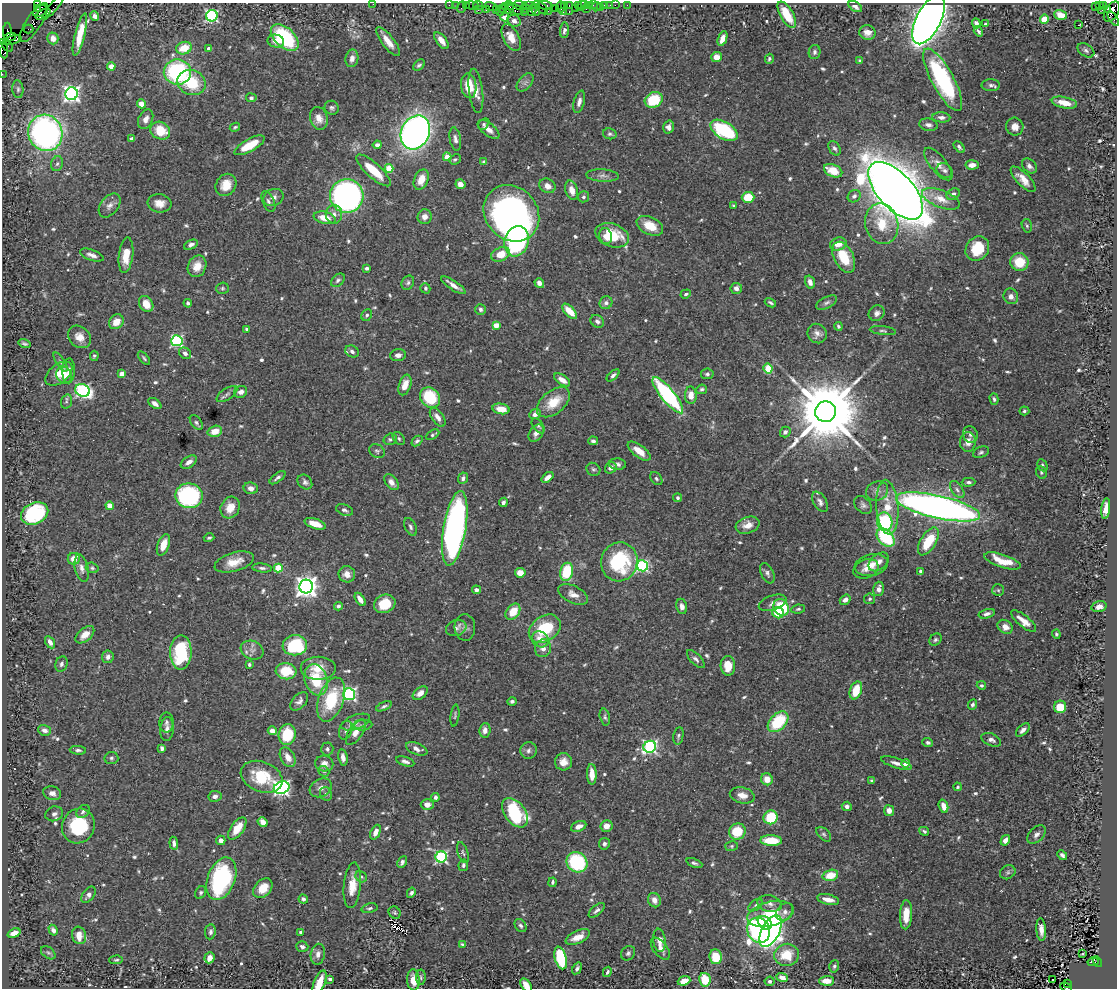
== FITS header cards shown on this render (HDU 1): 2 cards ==
NAXIS1  =                 1115
NAXIS2  =                  986

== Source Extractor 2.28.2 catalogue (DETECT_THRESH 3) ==
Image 1115 x 986 px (HDU 1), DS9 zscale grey, 1 PNG px = 1 image px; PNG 1119 x 990 px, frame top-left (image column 1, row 986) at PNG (2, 3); each listed source drawn as its Kron ellipse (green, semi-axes under 4 px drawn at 4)
Background 0.722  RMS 0.019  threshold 0.0574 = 3 sigma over >= 5 px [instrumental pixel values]
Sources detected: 667; of the 667, the 500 brightest by FLUX_AUTO listed and drawn (167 fainter detections omitted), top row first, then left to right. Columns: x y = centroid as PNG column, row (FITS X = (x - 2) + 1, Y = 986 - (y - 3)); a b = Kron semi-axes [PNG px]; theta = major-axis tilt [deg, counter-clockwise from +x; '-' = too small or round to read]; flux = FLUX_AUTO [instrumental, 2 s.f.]
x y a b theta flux
37 4 3 3 - 19
373 4 2 2 - 25
449 5 2 2 - 16
456 5 2 2 - 19
466 5 3 3 - 41
478 5 5 3 - 44
528 5 7 2 0 130
545 5 7 3 -9 110
564 5 3 3 - 38
569 5 3 2 - 37
578 5 3 3 - 29
581 5 6 3 71 51
585 5 2 2 - 25
589 5 3 2 - 48
593 5 2 2 - 13
605 5 3 3 - 50
610 5 2 2 - 7.6
615 5 2 2 - 17
627 5 2 2 - 6.3
1099 5 3 3 - 98
1103 5 4 3 - 17
54 6 17 3 51 60
472 6 6 3 -8 49
491 6 6 4 -19 46
505 6 4 2 - 26
509 6 5 3 - 55
520 6 7 4 -18 110
1096 6 2 2 - 5.2
461 7 6 2 72 81
561 7 6 3 -89 100
596 7 5 2 - 17
600 7 2 2 - 11
855 7 7 4 -32 4.5
536 8 7 3 89 65
542 8 7 3 -55 77
555 8 2 2 - 25
575 8 3 2 - 30
37 9 3 3 - 190
502 9 3 2 - 24
509 9 5 3 - 97
515 9 9 4 -25 270
526 9 2 2 - 31
586 9 2 2 - 200
1108 9 4 3 - 140
478 10 3 3 - 28
486 10 3 3 - 61
496 10 2 2 - 53
532 10 6 4 79 250
1102 10 2 2 - 8.9
40 11 8 5 26 740
548 11 2 2 - 11
500 12 2 2 - 12
524 12 2 2 - 21
563 12 4 2 - 51
569 12 3 2 - 83
1112 12 11 6 60 690
43 14 8 4 28 550
787 15 14 6 -60 32
1061 15 6 4 -18 15
95 16 5 4 - 5.6
212 16 6 5 - 240
505 17 4 4 - 23
1044 19 4 4 - 41
1113 19 8 3 -57 59
928 20 26 12 64 1700
514 21 7 6 - 6.3
34 23 23 7 57 270
976 23 5 4 - 6.9
986 24 3 3 - 3.6
1079 25 3 2 - 6.5
28 29 5 3 - 29
564 30 7 4 85 4.6
7 31 8 2 86 83
978 31 6 3 -55 3.1
867 32 8 7 - 8.1
80 35 22 5 76 24
10 37 6 4 8 570
285 37 17 9 -43 120
511 37 15 8 -62 15
53 38 6 5 - 8
722 39 8 4 70 10
12 40 10 4 17 500
276 41 8 6 -12 9.3
441 41 10 5 -53 9.7
388 42 18 6 -53 14
8 46 6 5 - 470
184 48 8 6 20 26
3 49 10 4 -81 120
209 49 4 4 - 11
1086 50 9 6 -32 4
814 52 7 6 - 3.9
716 57 5 5 - 10
352 58 9 6 79 8.2
769 59 5 4 - 2.3
860 61 4 3 - 2.5
419 65 7 4 41 2.9
111 66 4 4 - 20
177 72 13 12 - 160
2 74 2 2 - 9.3
943 80 35 11 -61 170
191 82 14 12 -24 52
525 82 10 6 50 4.7
991 85 9 6 0 4.2
469 86 12 7 -83 29
18 89 9 5 -84 3.1
476 91 22 7 -83 12
72 94 6 6 - 470
251 98 5 4 - 3.4
654 100 9 7 27 61
579 102 11 5 75 5.8
1064 103 13 5 -12 21
141 104 4 4 - 12
332 108 7 6 - 3.3
941 117 9 5 -4 5.2
319 118 11 8 -73 11
146 119 10 7 66 7.6
484 124 6 4 44 2.3
928 125 9 6 -11 5.3
235 127 5 4 - 2.4
669 127 6 5 - 5.9
1015 127 9 8 - 11
488 129 13 6 -39 11
724 130 15 8 -31 120
160 131 10 8 -27 34
415 132 17 14 64 730
45 133 18 17 - 420
610 134 7 5 -14 3.1
132 139 4 3 - 8.9
455 139 12 5 -80 5.8
250 145 17 6 29 29
377 145 4 4 - 4.7
959 147 7 3 -46 3.3
835 148 8 5 -57 3.7
447 157 4 4 - 25
455 159 6 5 - 2.4
484 162 4 3 - 2.4
57 164 7 5 72 3.2
938 164 20 8 -51 10
972 165 6 4 6 8.4
1029 166 8 6 -45 5.6
389 168 4 4 - 40
373 170 22 7 -42 35
945 170 8 6 -30 4.3
833 171 10 6 -25 23
603 175 16 6 -4 6.8
1023 179 16 6 -46 14
421 180 10 7 66 18
460 184 5 5 - 8.8
226 185 12 10 57 20
547 186 8 7 - 8.8
572 190 10 6 -74 11
896 191 35 17 -47 3600
953 194 7 5 35 4.5
347 196 17 16 - 470
854 196 7 6 - 4.6
274 197 10 8 23 7.2
583 197 5 5 - 3
748 197 6 5 - 35
941 199 20 8 -21 19
268 201 11 5 -66 4.6
159 203 12 9 -7 12
110 205 13 8 51 7.7
733 206 4 3 - 2.2
511 213 30 26 -48 560
334 214 9 8 - 7.6
425 217 7 7 - 8
325 218 11 6 -13 18
882 224 20 16 -77 34
650 226 14 9 -26 23
1027 226 7 5 -73 2.3
612 235 17 11 -19 41
606 236 8 6 -76 9
517 241 15 12 72 190
838 244 8 6 16 12
191 245 7 4 26 4.4
977 249 13 11 54 40
501 254 10 6 23 24
92 255 12 5 -20 6.6
126 255 18 7 83 24
844 257 16 9 -63 38
1019 262 9 9 - 35
197 266 11 9 66 15
367 268 4 3 - 3.6
338 280 8 5 41 3.1
810 282 7 4 -74 7
408 283 7 6 - 3.4
539 283 5 4 - 6.2
453 285 14 4 -33 8.4
222 288 6 5 - 2.3
425 288 5 5 - 2.3
736 288 6 5 - 5.8
686 294 5 4 - 2.7
1011 296 8 7 - 6.6
188 303 4 4 - 2.6
606 303 7 6 - 4.9
770 303 6 3 -28 2.2
827 303 11 5 27 4.3
146 304 8 6 -56 17
480 309 5 5 - 3.4
570 311 9 5 -45 23
877 313 8 7 - 5.8
367 315 6 5 - 2.9
597 321 7 5 -37 4.5
116 322 8 6 46 14
496 325 4 4 - 22
838 326 4 3 - 2.4
247 329 3 3 - 2.4
883 331 13 4 -6 3
817 334 10 9 - 7.4
79 337 12 10 -42 12
177 341 5 5 - 210
24 344 6 3 -17 2.3
352 351 7 5 -27 4.6
185 353 6 5 - 5.1
398 355 8 6 4 4.9
94 356 5 3 - 2.6
144 358 8 3 -49 2.2
61 362 11 4 -57 3.2
768 368 5 4 - 39
69 371 12 6 88 7.3
59 374 16 9 39 19
122 374 4 4 - 17
707 374 6 5 - 2.9
64 375 9 7 -59 8
613 375 8 4 42 4.3
562 380 9 5 -34 10
405 385 11 6 71 15
702 389 5 4 - 2.5
82 390 7 6 - 250
241 392 7 5 26 5.7
227 394 12 5 33 4.3
668 395 22 6 -51 190
691 395 9 6 -89 13
430 397 11 9 -46 63
994 399 6 4 -74 2.5
66 402 7 5 72 2.3
553 402 19 11 39 32
155 404 7 4 -36 6.5
501 409 9 5 -10 19
1024 411 5 4 - 2.2
826 412 10 10 - 18000
535 414 6 5 - 6.3
438 417 11 5 -54 8.5
196 422 8 5 -52 3
538 426 8 5 -53 2.7
215 431 7 5 17 15
785 432 5 5 - 3.3
536 433 9 6 56 7.5
433 435 7 4 28 2.4
970 435 8 7 - 4.3
399 438 7 5 -51 2.8
390 439 7 5 16 3
417 441 6 4 42 3.2
593 441 5 4 - 3.3
968 442 10 8 89 11
377 451 8 6 -31 2.9
639 451 13 6 -38 17
981 452 8 5 23 3
189 462 9 5 33 7.4
617 464 8 5 -4 4.3
1042 465 6 4 -62 2.6
611 468 6 5 - 6.1
593 469 7 6 - 2.9
1041 472 6 5 - 2.2
547 477 7 4 38 7.1
278 478 9 4 37 3.9
463 478 6 5 - 4
656 478 7 5 -52 3
305 482 8 6 -47 4.1
391 482 9 6 -51 7.7
969 482 7 4 2 3.4
251 488 7 6 - 6
957 490 10 5 -54 4.2
877 491 11 9 25 7.6
189 496 13 12 - 180
677 498 4 4 - 3.1
503 502 5 3 - 2.8
820 502 11 6 -61 4.7
863 505 10 7 -47 4.7
110 506 4 4 - 23
887 507 27 11 -86 34
938 507 43 11 -13 940
230 508 11 9 64 20
1106 509 10 4 84 10
344 510 9 5 -21 3.6
35 513 14 10 25 110
885 522 9 7 -77 97
315 524 11 5 -19 14
748 525 12 8 17 12
410 527 9 5 -64 3.8
455 528 38 11 80 540
209 538 5 4 - 2.2
886 538 10 7 -46 82
928 541 15 7 58 45
163 545 11 6 70 17
74 559 6 6 - 16
1002 561 19 6 -19 27
234 562 20 9 16 20
619 562 19 18 - 100
879 562 11 7 40 7.9
871 565 17 10 11 15
642 566 6 5 - 190
82 568 14 6 -78 7.4
92 568 6 5 - 2.3
262 568 10 4 -6 3.8
278 568 4 4 - 43
866 569 13 9 21 8.9
920 571 3 3 - 3.7
567 572 9 6 77 63
520 573 5 4 - 15
767 573 11 6 -64 4.5
347 574 8 8 - 11
306 587 7 7 - 1000
879 589 7 5 74 7.5
476 590 4 4 - 4.6
998 590 6 6 - 2.5
573 594 16 8 -26 10
360 599 7 4 -55 7.8
870 599 5 5 - 2.5
845 600 6 4 37 6.8
773 603 14 7 19 6.6
385 604 11 9 25 33
338 606 4 4 - 4.6
682 606 8 5 -81 5.1
781 607 9 7 -57 70
1099 607 7 5 14 7.5
798 609 7 4 8 2.7
513 612 9 6 52 23
778 613 6 5 - 27
987 614 8 4 15 4.7
1024 621 15 5 -39 12
465 627 13 10 -86 6.8
1005 627 8 6 -36 11
456 628 10 7 18 5.1
545 629 17 12 34 57
1056 634 4 3 - 2.3
85 635 11 6 40 10
540 639 9 7 -35 12
935 640 7 5 44 2.9
50 642 7 4 -60 6
295 645 12 10 7 83
543 648 9 8 - 8.4
252 650 11 9 -21 8.1
181 652 17 11 88 95
108 657 6 5 - 5.8
696 659 11 5 -46 4.3
61 664 8 6 69 4
249 665 4 3 - 2.4
728 666 10 7 -86 19
318 668 17 11 0 21
286 671 10 8 -6 34
316 680 16 11 -72 47
981 685 5 4 - 2.5
856 690 9 6 70 28
420 693 8 5 39 7.5
349 694 6 6 - 270
331 700 23 12 70 60
299 701 11 6 48 5.5
512 701 4 4 - 2.9
972 705 5 4 - 3.3
384 706 8 4 24 2.7
1060 707 6 6 - 26
455 716 11 3 83 2.3
605 717 8 5 -77 2.8
166 722 10 7 89 4.3
356 722 15 7 20 6.9
778 722 12 8 45 69
363 725 9 5 7 3
167 729 12 6 87 7
44 730 6 5 - 5.3
346 730 10 6 72 4
485 730 7 5 84 6
1023 730 8 4 43 5.8
272 731 4 4 - 11
356 732 14 7 57 12
287 734 10 8 79 46
678 736 9 5 78 2.9
991 740 10 6 -25 4.7
928 742 5 4 - 3.4
650 747 6 6 - 270
162 748 4 4 - 5
327 749 6 6 - 3.1
417 749 11 5 -22 6.4
78 750 8 4 -4 2.9
528 750 8 8 - 5
288 757 11 7 -61 11
343 757 8 4 -81 7.1
111 758 7 6 - 2.7
405 761 9 4 -18 4.4
563 762 8 8 - 11
897 763 16 5 -17 7.2
906 763 4 4 - 18
324 764 9 8 - 8.2
324 771 6 5 - 2.4
592 774 10 5 -88 15
262 777 22 15 -21 54
767 779 6 6 - 13
872 781 4 4 - 2.5
958 787 4 4 - 2.2
282 788 8 6 22 440
321 788 11 8 27 7.9
52 793 9 6 -15 7.4
326 794 7 6 - 3.3
742 795 12 8 -12 12
215 796 7 5 10 5.7
435 797 4 3 - 3.8
427 805 6 5 - 9.3
847 806 5 4 - 5.1
943 806 7 4 -72 11
83 811 7 5 44 3.6
889 811 5 5 - 9.2
515 813 16 10 -53 99
54 814 9 7 22 5.2
771 817 7 6 - 53
263 822 5 4 - 10
78 826 18 16 62 84
579 826 8 5 23 8.2
606 826 6 6 - 9.8
237 828 13 6 54 24
737 831 8 8 - 43
924 831 5 3 - 2.5
375 832 8 4 65 8.3
824 834 9 5 -45 3.3
1036 834 11 7 45 5.9
221 840 4 4 - 6.7
1005 840 5 4 - 7.6
771 841 11 5 -2 33
174 843 6 4 -83 4.9
604 844 5 5 - 3.3
732 846 6 5 - 2.2
463 853 11 5 -72 2.9
1062 855 5 4 - 3.7
441 857 5 5 - 190
402 862 6 4 60 3.8
577 862 11 9 -38 100
694 863 8 4 -23 3
463 865 6 5 - 3.4
1008 872 8 6 32 3.2
830 875 8 5 15 26
361 877 6 5 - 2.5
221 879 22 13 69 190
552 882 5 3 - 2.9
352 885 23 8 85 23
263 888 11 8 46 21
201 893 7 5 59 2.8
411 893 5 4 - 3.8
89 895 9 5 51 6
303 899 4 4 - 3.9
654 900 7 6 - 8.8
828 900 11 5 -12 12
770 904 12 8 -13 6.1
755 905 8 5 38 2.8
369 908 8 4 14 2.7
597 910 10 5 39 4.1
785 912 10 7 48 6.5
395 913 6 5 - 2.3
770 914 23 12 15 52
906 915 14 6 87 24
765 923 8 5 -43 39
521 926 7 5 -55 3
53 930 6 4 -60 6.3
759 930 13 11 -64 360
1041 930 11 4 -86 8.4
771 931 17 8 62 660
210 932 7 5 82 4.4
301 932 3 3 - 2.4
14 933 7 4 20 8.7
79 935 9 7 -71 17
578 937 13 6 25 15
659 940 11 6 -83 9.4
462 944 4 4 - 2.2
302 947 6 5 - 4.2
660 949 13 7 -52 7.5
48 953 8 5 -37 2.4
628 953 8 6 46 3.5
1083 953 3 2 - 5.5
318 954 10 7 80 7.1
787 955 12 11 - 31
716 957 7 6 - 32
209 958 6 5 - 8
561 958 11 6 -76 100
116 960 7 4 2 2.2
1093 962 5 3 - 91
1097 962 6 3 -58 280
834 966 6 5 - 2.6
577 968 6 4 57 3
607 972 5 3 - 2.9
421 977 8 4 89 2.3
782 978 6 4 -24 6.9
330 979 3 3 - 3.7
413 980 10 6 -87 18
705 980 7 5 -78 38
1052 980 3 2 - 4.3
684 981 6 4 20 17
770 981 5 4 - 2.4
827 981 7 5 2 13
320 982 13 5 69 23
1067 983 4 2 - 88
526 985 7 4 -54 14
1066 987 6 3 -26 210
At the frame edge (FLAGS 8, measured only in part): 8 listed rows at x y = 37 4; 373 4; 1112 12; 3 49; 2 74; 320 982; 526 985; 1066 987
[167 fainter detections neither listed nor drawn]